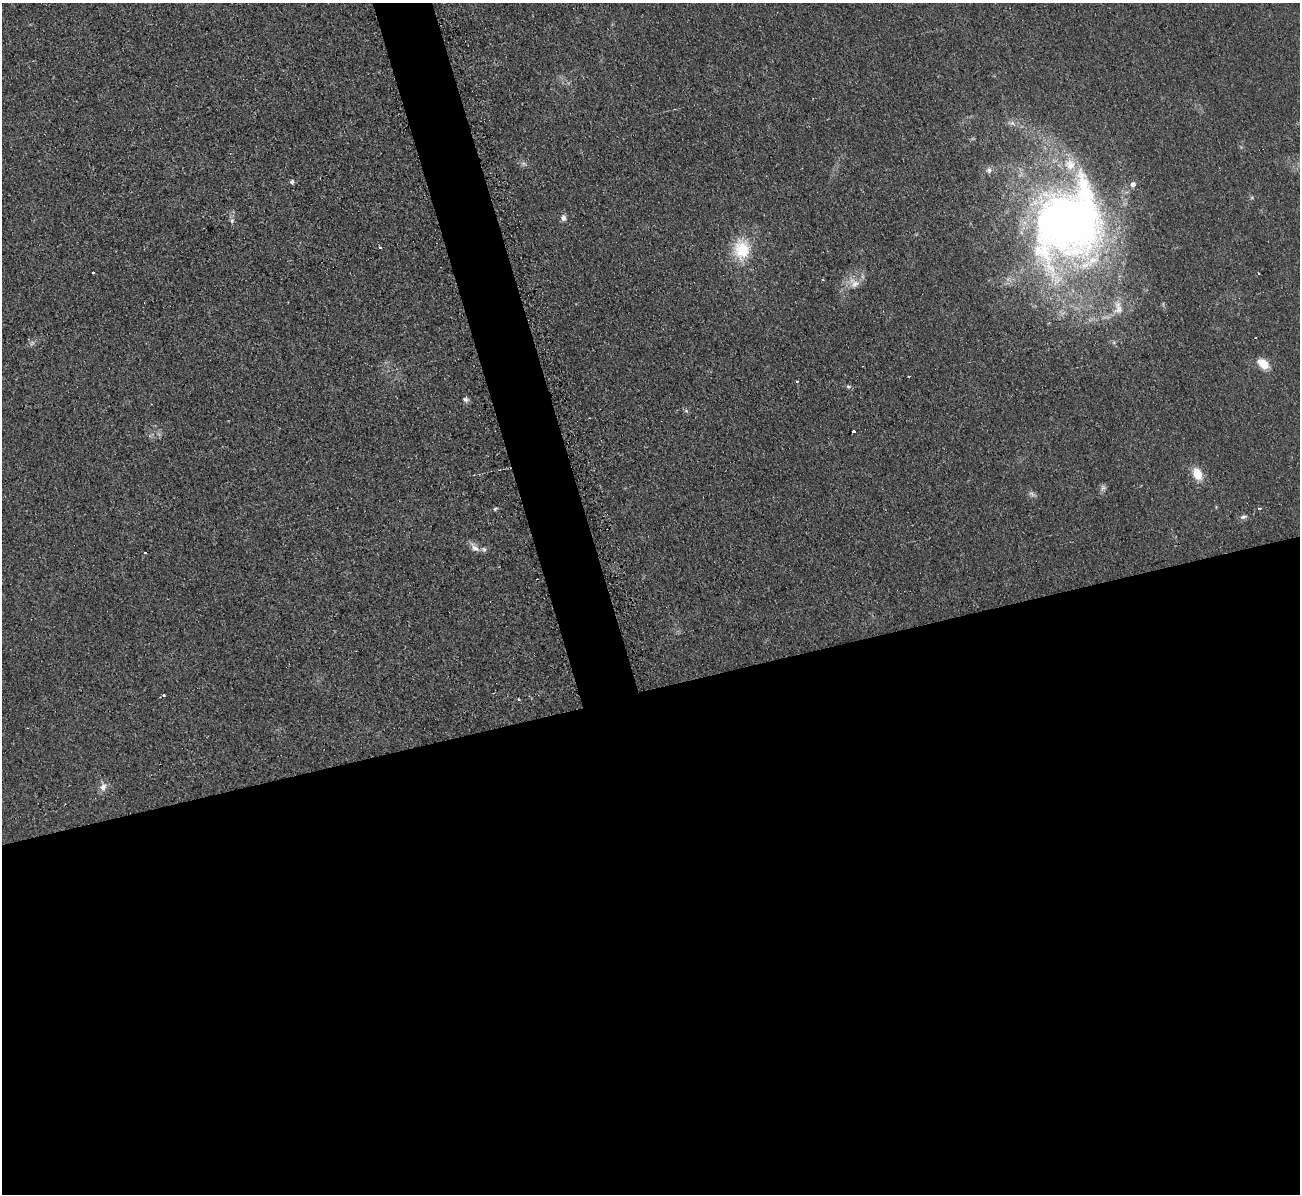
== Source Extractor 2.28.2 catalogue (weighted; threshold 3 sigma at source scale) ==
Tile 15 of 4 x 4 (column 3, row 4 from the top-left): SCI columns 2605-3902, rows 142-1333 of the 5221 x 5176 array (HDU 1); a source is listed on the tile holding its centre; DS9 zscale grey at full resolution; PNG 1302 x 1196 px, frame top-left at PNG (2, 3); no overlay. Shown black and unused: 45% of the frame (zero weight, under 2 of 3 exposures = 2% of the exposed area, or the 3 px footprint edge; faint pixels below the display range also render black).
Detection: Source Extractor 2.28.2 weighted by HDU 2 'WHT'; one run over the whole footprint, this tile lists its part. Background 0.0633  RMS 0.0099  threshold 0.0444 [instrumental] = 3 sigma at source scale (4.5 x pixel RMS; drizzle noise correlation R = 1.50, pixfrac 1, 0.05/0.05 arcsec/px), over >= 5 px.
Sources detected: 33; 1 too faint to see at this stretch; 2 cosmic-ray / hot-pixel residue — not listed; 2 inside a brighter listed object's ellipse — not listed separately; the other 28 listed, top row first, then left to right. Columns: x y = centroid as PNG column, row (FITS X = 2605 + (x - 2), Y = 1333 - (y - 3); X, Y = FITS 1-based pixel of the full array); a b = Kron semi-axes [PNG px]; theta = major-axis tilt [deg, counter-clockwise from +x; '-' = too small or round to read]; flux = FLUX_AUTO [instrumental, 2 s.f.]
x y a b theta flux
1013 123 7 4 -70 2.2
523 163 7 4 -18 2.1
989 170 8 7 - 3.5
292 182 5 5 - 2.4
563 218 9 6 86 3.3
232 220 7 6 - 2.3
1069 223 89 71 52 660
380 248 3 3 - 3
742 249 26 20 -87 36
93 273 3 3 - 3.2
855 284 13 9 31 8.2
1118 310 13 9 20 8
1263 363 12 8 -40 17
909 376 3 2 - 0.9
848 386 6 5 - 1.9
466 399 8 6 -6 2.5
686 411 6 5 - 1.8
854 432 3 3 - 11
1197 474 14 9 -66 16
1103 488 7 6 - 2.8
1260 508 4 3 - 1.9
495 509 6 4 31 1.4
1243 517 10 5 13 2.7
474 548 16 8 -44 6.7
145 553 3 2 - 1.8
164 696 3 3 - 2.3
519 699 3 2 - 1.8
103 787 12 8 68 6